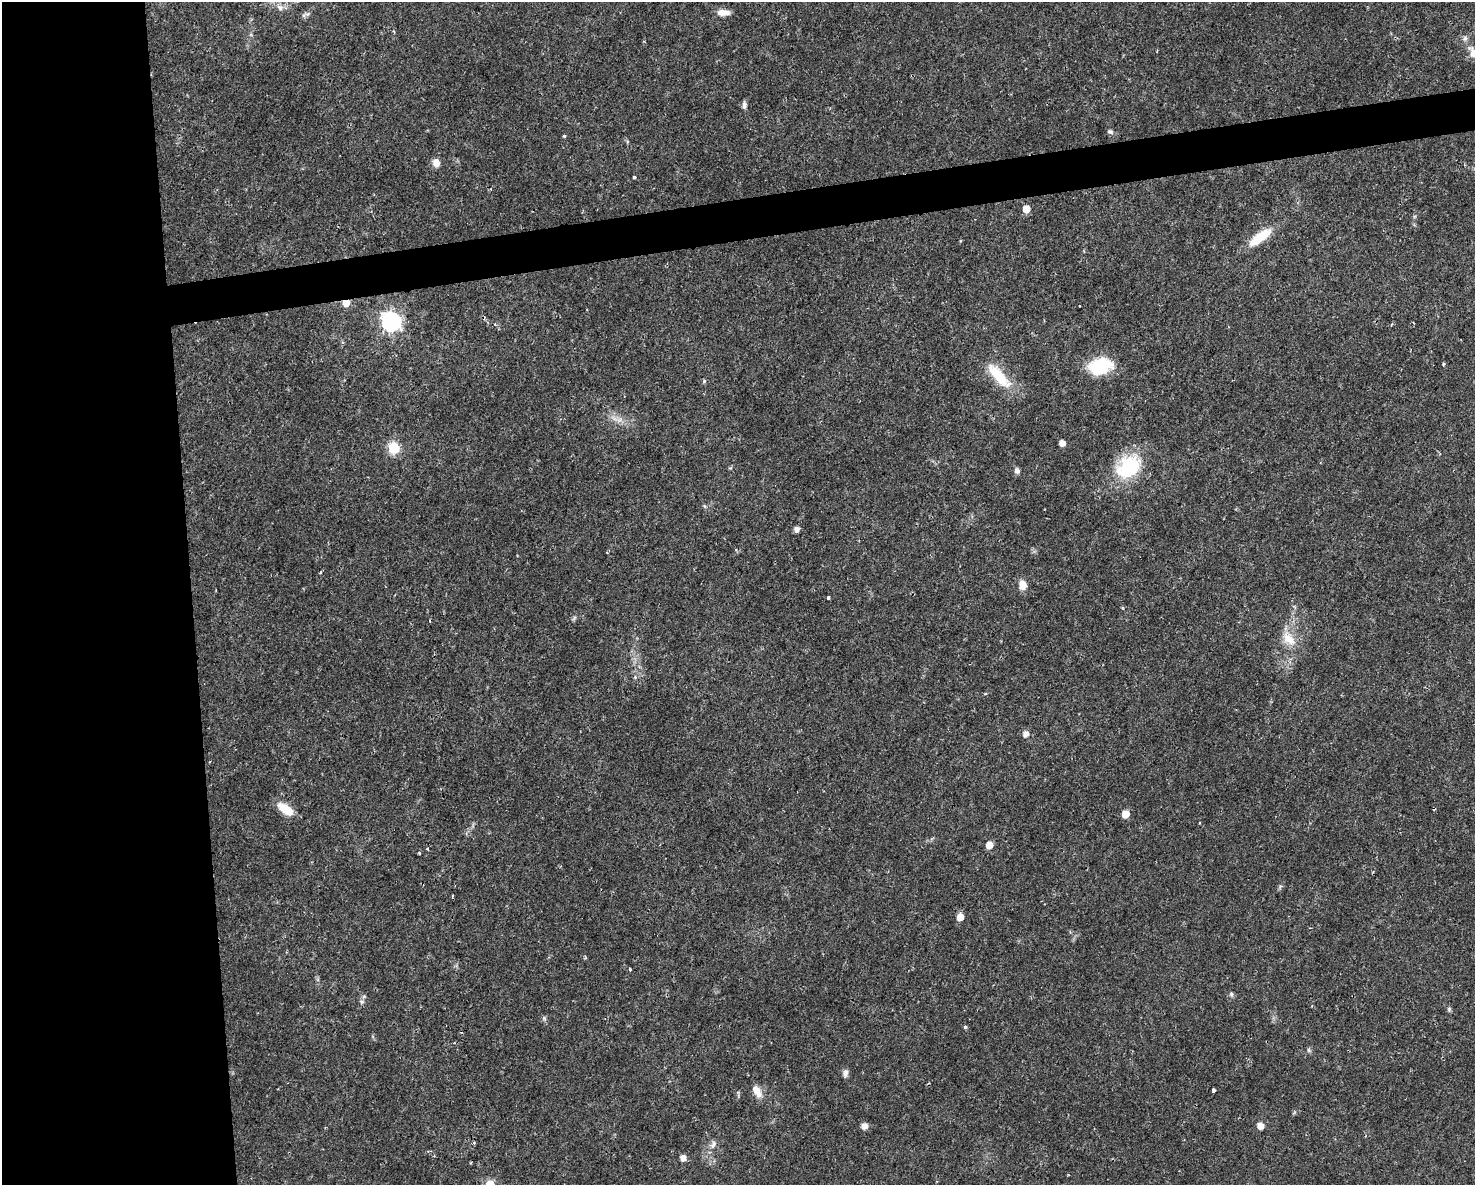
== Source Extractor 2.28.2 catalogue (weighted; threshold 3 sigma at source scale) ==
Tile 7 of 3 x 4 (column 1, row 3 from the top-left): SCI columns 62-1534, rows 1185-2367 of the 4496 x 4734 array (HDU 1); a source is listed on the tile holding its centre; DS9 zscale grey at full resolution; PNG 1477 x 1187 px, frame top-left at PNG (2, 2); no overlay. Shown black and unused: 16% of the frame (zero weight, under 2 of 3 exposures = <1% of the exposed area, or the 3 px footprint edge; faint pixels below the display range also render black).
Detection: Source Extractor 2.28.2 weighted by HDU 2 'WHT'; one run over the whole footprint, this tile lists its part. Background 0.0169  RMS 0.0028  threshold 0.0124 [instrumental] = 3 sigma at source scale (4.5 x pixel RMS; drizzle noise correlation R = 1.50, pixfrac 1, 0.0396/0.0396 arcsec/px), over >= 5 px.
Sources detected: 55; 1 cosmic-ray / hot-pixel residue — not listed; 1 inside a brighter listed object's ellipse — not listed separately; the other 53 listed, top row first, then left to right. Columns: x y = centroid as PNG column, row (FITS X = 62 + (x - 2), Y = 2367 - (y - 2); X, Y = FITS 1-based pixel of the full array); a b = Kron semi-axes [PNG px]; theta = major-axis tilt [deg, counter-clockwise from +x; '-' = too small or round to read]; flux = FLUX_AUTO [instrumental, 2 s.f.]
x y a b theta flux
280 7 10 8 -28 1.5
723 12 15 7 0 2.3
304 15 8 5 41 0.67
394 32 4 3 - 0.26
1473 53 17 9 -64 2.3
744 105 9 6 82 1
1110 131 8 6 -20 0.67
564 136 3 3 - 0.49
436 163 10 8 -77 2.1
634 177 4 3 - 0.83
1026 209 6 5 - 3.5
1260 237 30 10 36 7.2
346 303 6 6 - 2.8
1080 305 3 3 - 0.35
391 322 8 8 - 99
1391 325 4 3 - 0.27
1443 364 4 3 - 0.41
1100 366 28 18 14 12
999 376 44 14 -48 9.5
704 381 5 4 - 0.45
619 420 9 7 2 1.5
1062 443 5 4 - 2.2
394 448 6 6 - 22
1128 467 33 24 41 18
1017 471 7 6 - 1
797 529 5 5 - 1.5
320 572 4 3 - 0.3
1022 585 10 8 -88 3.1
828 597 3 3 - 0.54
574 618 8 4 53 0.46
1289 639 21 13 -45 4.7
1026 734 6 6 - 1.8
286 809 19 9 -35 5.4
1125 814 6 5 - 4.2
989 845 5 5 - 3.7
427 849 3 3 - 0.44
420 853 4 3 - 0.29
960 917 5 5 - 3.3
630 969 3 3 - 0.35
1231 994 7 5 89 0.55
362 1002 7 6 - 0.62
1449 1009 7 5 89 0.48
544 1018 6 5 - 0.49
965 1027 4 4 - 0.42
1309 1050 6 5 - 0.49
845 1073 10 6 67 1.1
1213 1090 4 3 - 0.8
757 1091 17 9 -58 2.8
864 1126 8 7 - 1.3
1260 1126 5 5 - 2.7
474 1143 3 3 - 0.39
713 1144 11 7 65 1.4
683 1158 5 5 - 1.9
Overlapping masked pixels (flux is a lower limit): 1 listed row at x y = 346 303
Isophote crosses this tile's border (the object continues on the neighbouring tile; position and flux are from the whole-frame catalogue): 1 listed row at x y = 1473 53